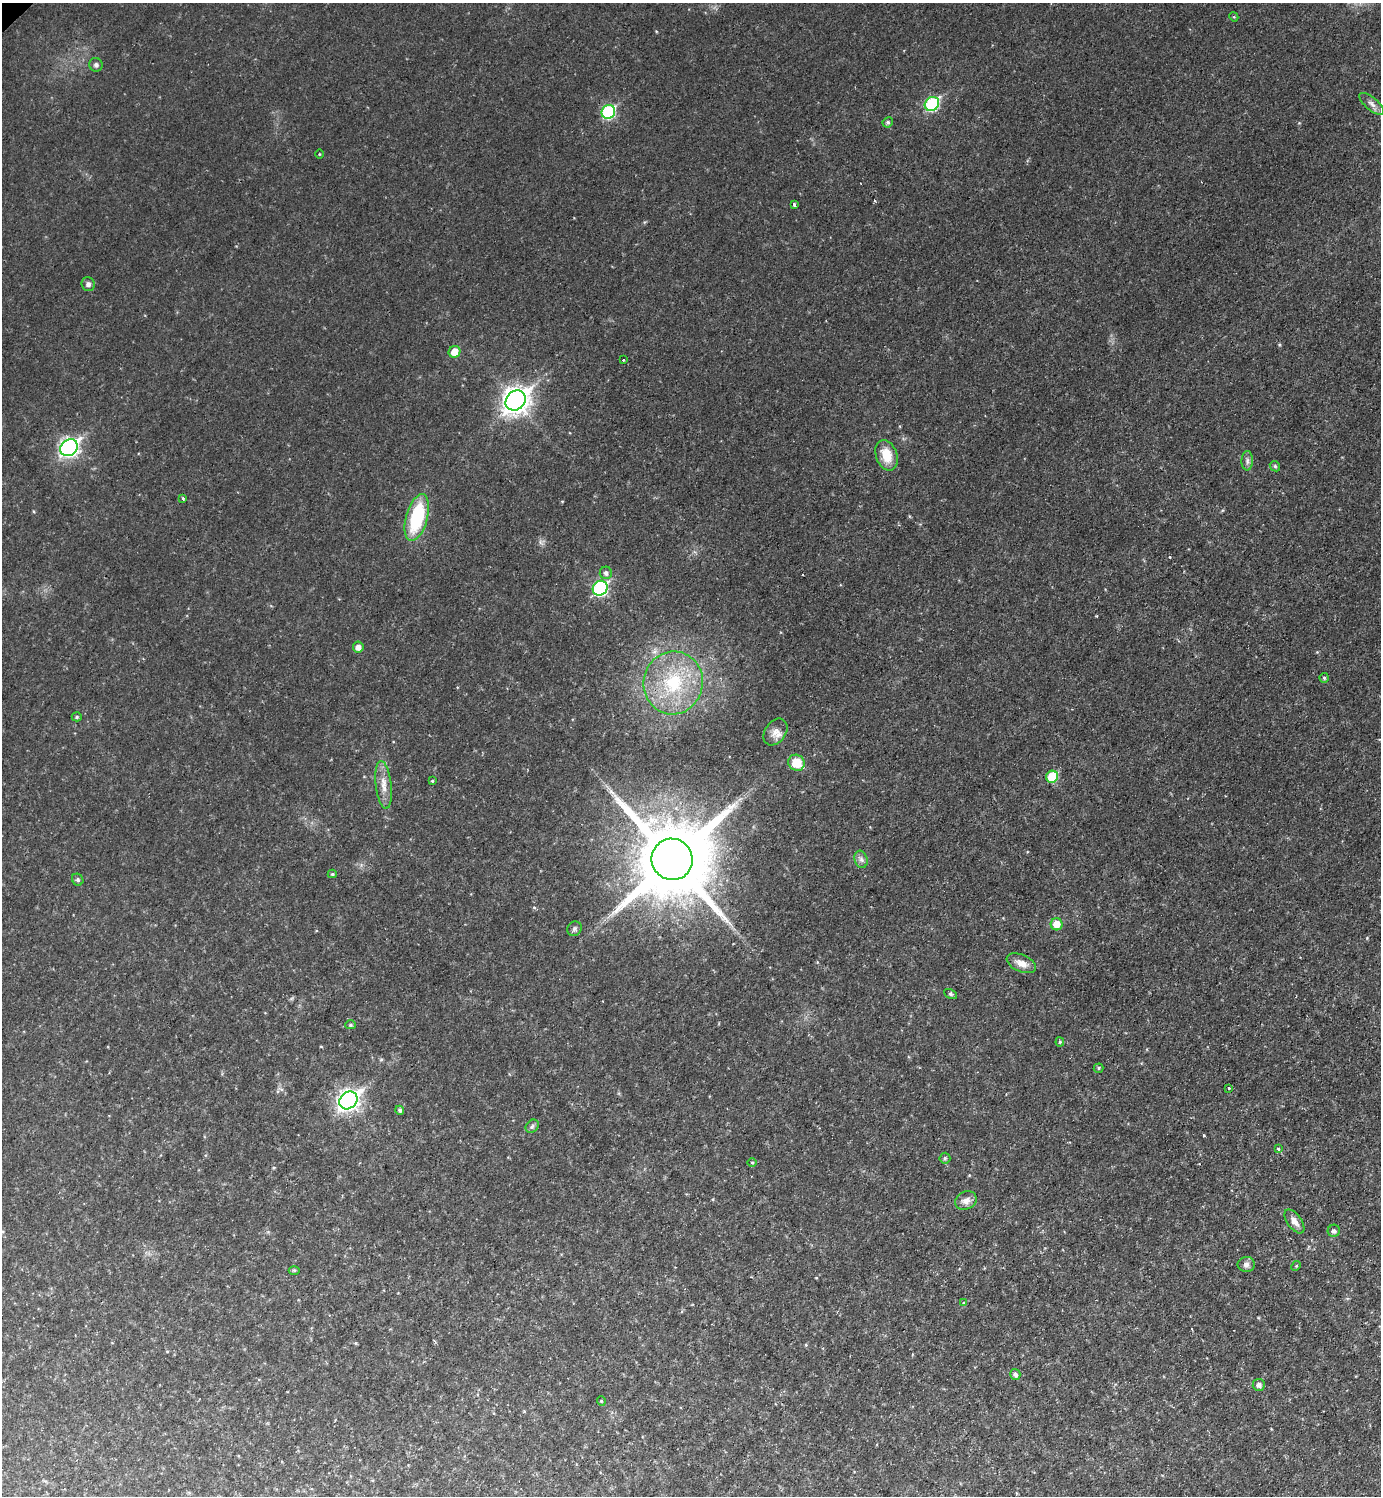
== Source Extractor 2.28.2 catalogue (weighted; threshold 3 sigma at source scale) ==
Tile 6 of 4 x 4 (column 2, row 2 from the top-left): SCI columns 1537-2915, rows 2989-4482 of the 5973 x 5975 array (HDU 1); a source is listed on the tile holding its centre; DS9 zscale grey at full resolution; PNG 1383 x 1498 px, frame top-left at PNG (2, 3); each listed source drawn as its Kron ellipse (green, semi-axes under 4 px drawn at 4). Shown black and unused: <1% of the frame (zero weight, under 2 of 3 exposures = <1% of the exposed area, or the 3 px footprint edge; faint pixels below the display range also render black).
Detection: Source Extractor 2.28.2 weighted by HDU 2 'WHT'; one run over the whole footprint, this tile lists its part. Background 0.0319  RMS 0.0075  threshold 0.0335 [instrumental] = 3 sigma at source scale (4.5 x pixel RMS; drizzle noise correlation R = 1.50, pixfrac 1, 0.05/0.05 arcsec/px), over >= 5 px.
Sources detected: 62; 1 inside a brighter object's white glare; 4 cosmic-ray / hot-pixel residue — neither listed nor drawn; the other 57 listed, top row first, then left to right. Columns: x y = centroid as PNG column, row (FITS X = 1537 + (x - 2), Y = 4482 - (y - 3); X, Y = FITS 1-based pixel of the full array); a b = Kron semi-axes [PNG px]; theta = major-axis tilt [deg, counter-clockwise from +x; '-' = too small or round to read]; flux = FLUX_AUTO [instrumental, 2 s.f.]
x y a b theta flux
1234 17 5 3 - 0.68
96 65 7 6 - 1.8
932 104 7 6 - 65
1372 104 15 6 -41 3.7
608 112 7 6 - 76
888 122 5 5 - 1.5
319 154 4 3 - 0.56
794 204 3 3 - 1.4
88 284 7 6 - 2.4
454 352 6 5 - 9.2
623 360 3 3 - 2.2
516 400 11 9 43 610
69 448 9 7 39 230
887 455 16 10 -69 14
1247 461 9 5 88 2.4
1275 466 6 4 -46 1
183 499 3 2 - 1.3
417 518 24 10 74 49
606 573 6 6 - 2.6
600 588 8 7 - 97
358 647 5 5 - 4.3
1324 678 5 4 - 1.3
673 683 31 29 78 55
77 717 5 4 - 1.2
775 732 14 10 55 6.2
796 763 8 7 - 17
1052 777 6 5 - 29
432 781 4 3 - 0.7
384 785 24 8 -83 7.9
672 859 21 20 - 9700
861 859 9 6 -74 2.7
332 874 4 4 - 1.1
78 880 6 5 - 1.5
1057 924 6 6 - 9.9
574 929 8 6 47 1.8
1021 963 15 8 -24 6.2
950 994 7 4 -27 1.3
350 1025 5 4 - 1.2
1060 1042 4 4 - 0.94
1099 1068 5 4 - 1
1228 1088 3 3 - 2.4
348 1100 10 8 42 340
400 1110 4 4 - 1.7
532 1126 7 5 45 1.6
1278 1149 4 3 - 2.4
945 1158 5 5 - 1.3
752 1162 5 3 - 0.73
966 1200 11 9 24 5
1294 1221 14 7 -54 4.7
1334 1231 6 6 - 2.1
1246 1264 9 7 1 2.8
1296 1266 5 4 - 0.86
294 1270 5 3 - 0.99
964 1303 3 3 - 1.8
1015 1374 5 5 - 2.4
1259 1385 6 6 - 3.3
601 1401 4 4 - 0.87